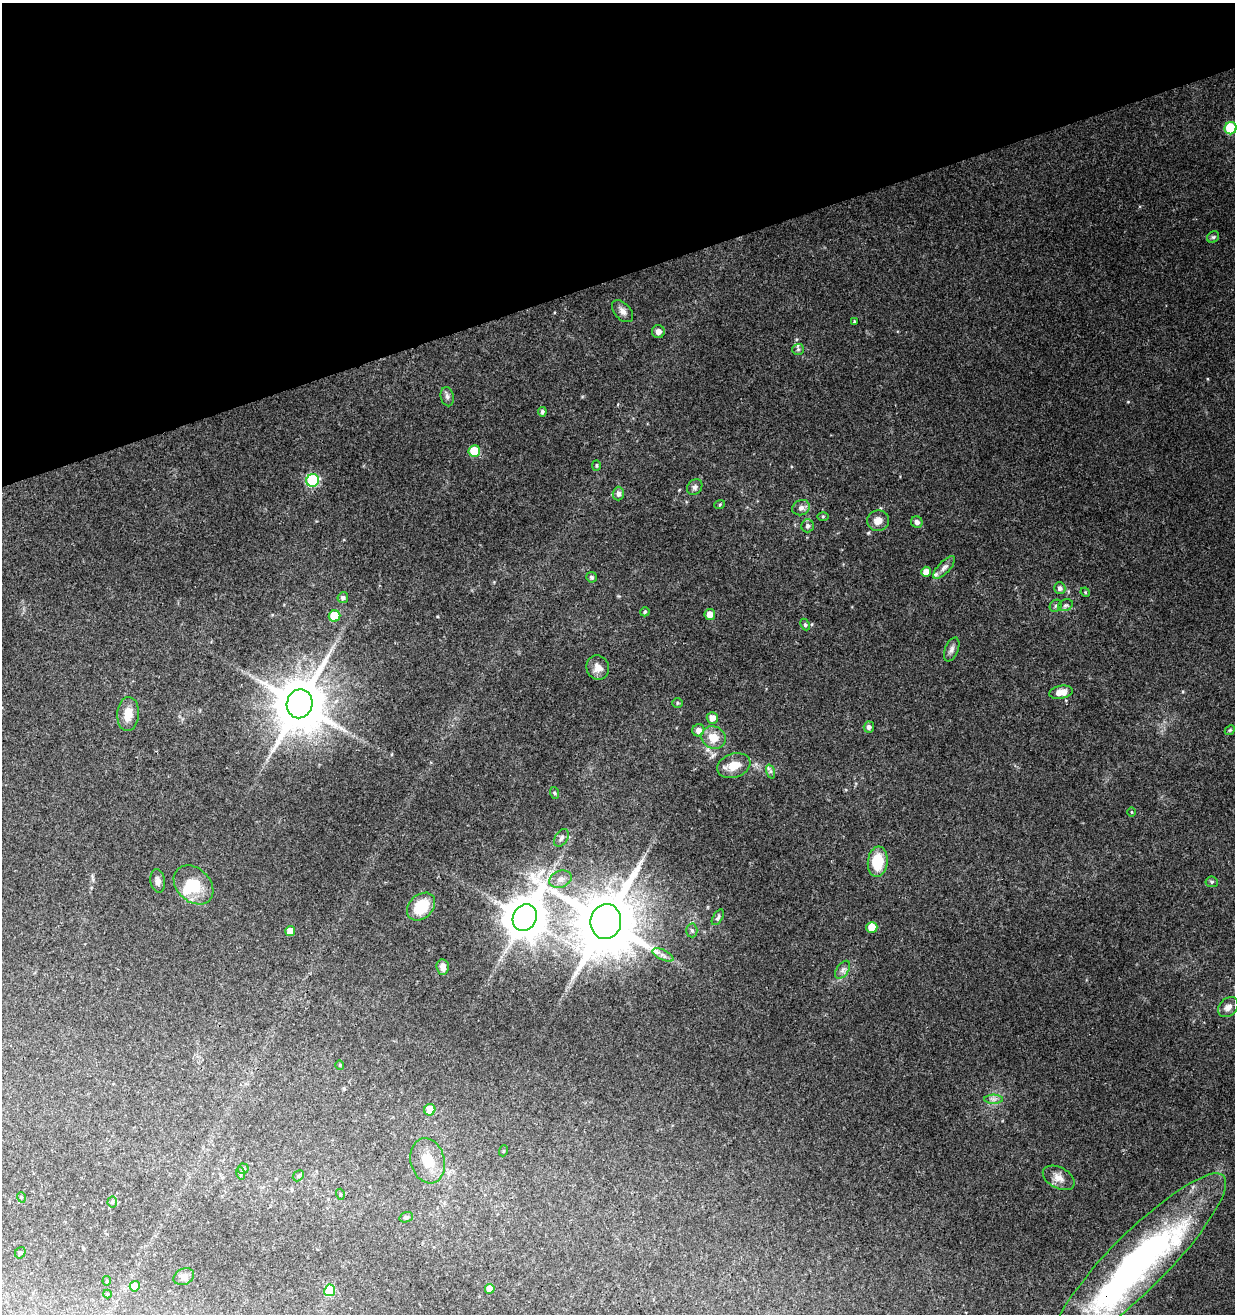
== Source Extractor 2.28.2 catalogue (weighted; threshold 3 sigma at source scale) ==
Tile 3 of 4 x 4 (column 3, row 1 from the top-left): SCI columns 2595-3827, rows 3992-5303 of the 5136 x 5360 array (HDU 1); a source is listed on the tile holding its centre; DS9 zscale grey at full resolution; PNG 1237 x 1316 px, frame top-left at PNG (2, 3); each listed source drawn as its Kron ellipse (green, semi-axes under 4 px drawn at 4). Shown black and unused: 21% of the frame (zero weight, under 3 of 4 exposures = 5% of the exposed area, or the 3 px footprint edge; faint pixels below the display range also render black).
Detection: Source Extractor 2.28.2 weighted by HDU 2 'WHT'; one run over the whole footprint, this tile lists its part. Background 0.144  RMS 0.0067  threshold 0.0301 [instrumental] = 3 sigma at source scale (4.5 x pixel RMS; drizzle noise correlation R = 1.50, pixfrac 1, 0.0396/0.0396 arcsec/px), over >= 5 px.
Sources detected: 87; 2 inside a brighter object's white glare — neither listed nor drawn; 1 inside a brighter listed object's ellipse — not listed separately; the other 84 listed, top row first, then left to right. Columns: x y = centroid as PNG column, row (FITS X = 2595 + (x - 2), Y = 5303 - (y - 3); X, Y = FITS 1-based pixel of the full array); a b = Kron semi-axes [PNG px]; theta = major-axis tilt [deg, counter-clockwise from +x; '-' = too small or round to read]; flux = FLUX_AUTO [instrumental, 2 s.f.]
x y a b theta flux
1231 128 6 6 - 34
1213 237 6 5 - 1.2
622 311 13 8 -47 3.5
854 321 3 3 - 0.58
658 332 6 6 - 2.9
798 349 6 5 - 1.3
447 397 10 6 -78 2.3
542 412 4 4 - 1.6
474 451 6 5 - 22
596 465 5 4 - 0.82
313 480 6 6 - 74
695 487 8 7 - 1.9
618 494 7 5 88 2.6
720 504 5 3 - 0.72
801 508 9 7 23 2.9
823 516 6 4 1 0.8
878 521 11 10 - 5.9
917 522 6 5 - 2.9
808 526 6 6 - 1.8
944 567 14 6 46 2.8
926 572 5 4 - 5.1
592 577 5 5 - 1.4
1060 588 6 5 - 1.9
1085 592 5 4 - 0.73
343 598 5 5 - 2
1065 605 8 5 19 1.6
1056 606 6 5 - 1.3
645 612 5 4 - 1.1
710 614 5 5 - 6.7
334 616 6 5 - 21
805 625 6 4 -64 1
952 649 13 6 67 2.8
598 668 12 11 - 5.1
1061 692 12 6 10 7.2
677 703 5 5 - 0.92
300 704 14 13 - 3500
128 714 17 10 86 9.1
712 718 6 5 - 4.5
869 727 5 5 - 2.3
698 730 6 6 - 3.8
1230 730 5 4 - 0.78
713 737 12 11 - 9.8
734 766 17 11 19 9.3
771 771 7 4 -71 1.3
555 793 6 3 -70 0.88
1132 812 5 3 - 0.56
561 838 10 6 57 2
878 862 15 10 84 21
560 879 11 8 22 3.8
158 881 12 7 -81 2.9
1212 882 6 5 - 1.1
194 885 22 16 -43 19
421 907 16 11 45 22
525 917 14 11 63 2100
718 917 9 4 58 1.5
606 922 17 15 81 4900
872 927 5 5 - 13
692 930 7 5 -87 1.6
290 931 5 5 - 8.6
663 955 11 5 -25 2.6
443 967 7 6 - 3.1
843 970 10 5 57 2.3
1228 1007 11 8 43 3.9
340 1065 4 4 - 0.73
994 1099 9 4 0 2.3
430 1110 6 5 - 8.3
503 1151 5 3 - 0.54
428 1161 23 17 -75 13
243 1169 5 5 - 1
240 1173 6 4 -72 1.1
298 1176 6 4 46 1
1059 1178 17 10 -28 5.7
340 1194 5 3 - 0.81
21 1197 5 3 - 0.59
112 1202 5 5 - 1
406 1217 7 5 19 1.2
20 1253 6 5 - 1.2
1139 1261 120 28 45 240
184 1277 10 8 27 2.9
107 1281 5 4 - 1
135 1286 5 5 - 6.6
490 1289 5 5 - 5.8
330 1290 6 5 - 29
107 1294 4 4 - 0.66
Overlapping masked pixels (flux is a lower limit): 1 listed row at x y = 1139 1261
Isophote crosses this tile's border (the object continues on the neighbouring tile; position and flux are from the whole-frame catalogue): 1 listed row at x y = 1231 128